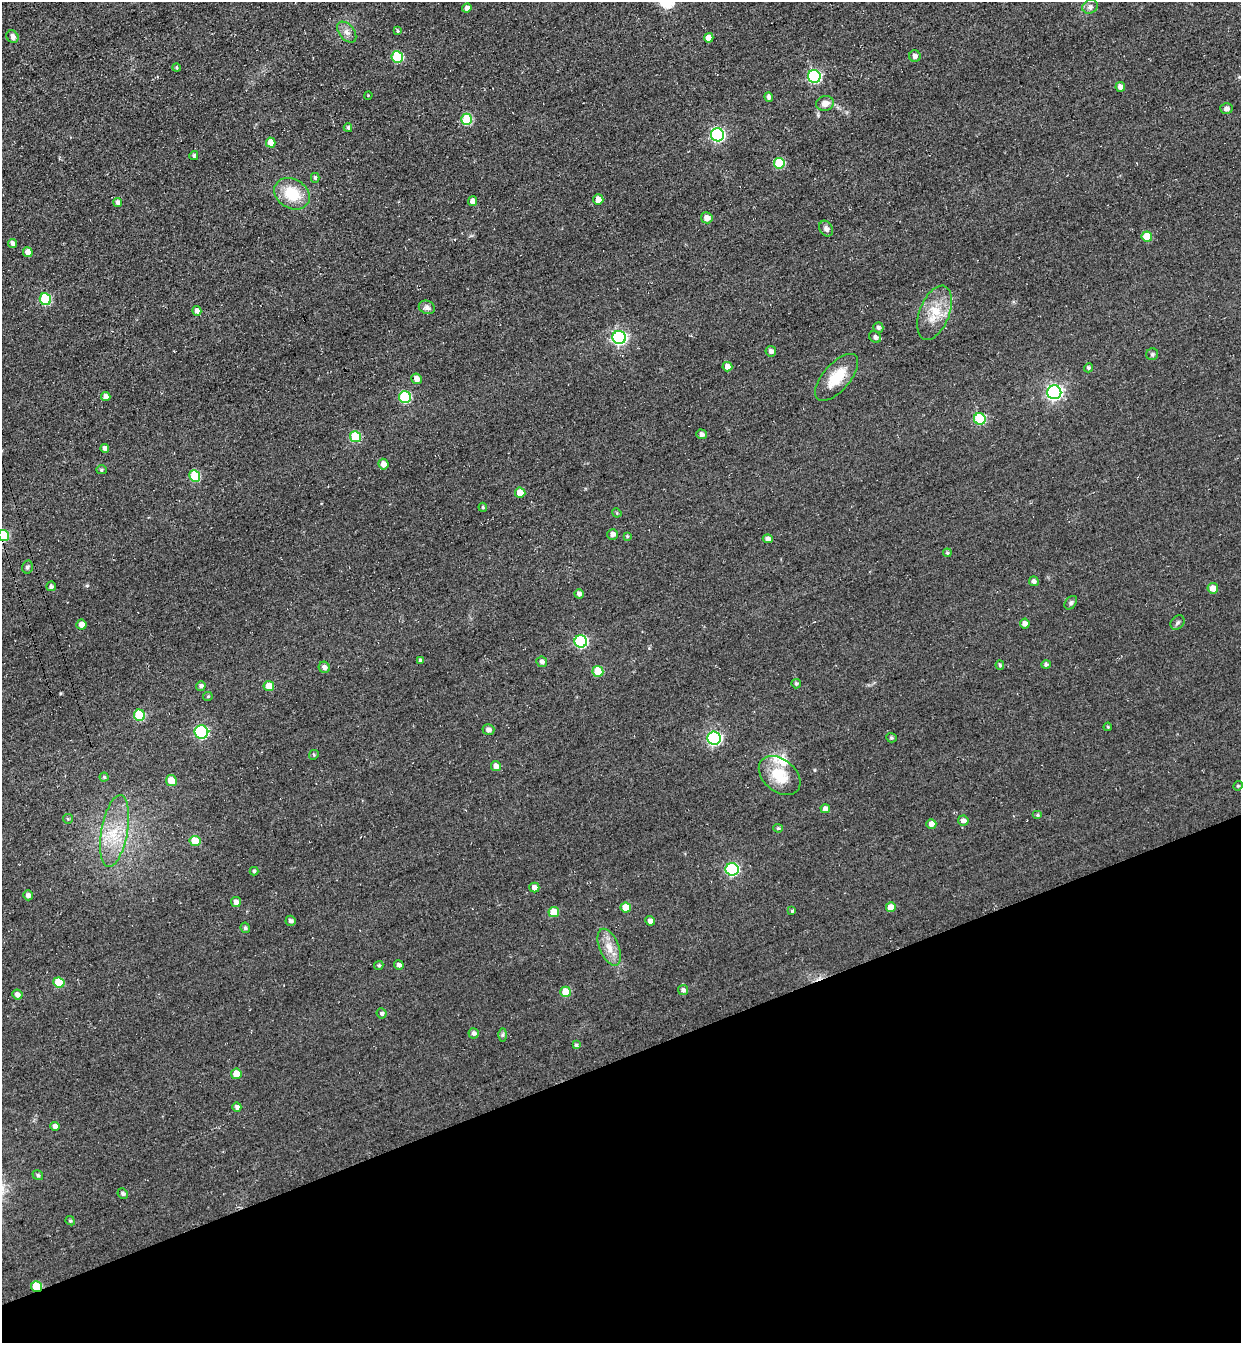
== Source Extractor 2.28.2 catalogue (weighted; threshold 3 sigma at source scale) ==
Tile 14 of 4 x 4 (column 2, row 4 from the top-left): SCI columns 1551-2789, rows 64-1404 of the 5451 x 5491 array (HDU 1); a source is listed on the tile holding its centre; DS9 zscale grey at full resolution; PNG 1243 x 1345 px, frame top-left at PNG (2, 2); each listed source drawn as its Kron ellipse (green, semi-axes under 4 px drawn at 4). Shown black and unused: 21% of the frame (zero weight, under 3 of 4 exposures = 7% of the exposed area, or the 3 px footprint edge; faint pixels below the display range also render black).
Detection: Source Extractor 2.28.2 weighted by HDU 2 'WHT'; one run over the whole footprint, this tile lists its part. Background 0.0477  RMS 0.017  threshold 0.0769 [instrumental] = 3 sigma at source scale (4.5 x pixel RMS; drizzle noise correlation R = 1.50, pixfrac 1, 0.05/0.05 arcsec/px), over >= 5 px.
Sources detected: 134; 2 inside a brighter listed object's ellipse — not listed separately; the other 132 listed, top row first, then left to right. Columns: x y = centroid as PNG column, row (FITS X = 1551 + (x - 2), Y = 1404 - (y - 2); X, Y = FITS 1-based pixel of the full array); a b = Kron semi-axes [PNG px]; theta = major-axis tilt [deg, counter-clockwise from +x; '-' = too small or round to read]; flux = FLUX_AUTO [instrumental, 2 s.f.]
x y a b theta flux
1090 7 8 6 25 6
467 8 5 4 - 8
398 31 4 4 - 2.3
347 32 12 7 -51 9.2
12 37 6 5 - 7.2
709 38 5 4 - 13
915 56 6 5 - 7.3
397 57 6 5 - 89
176 68 4 4 - 2.1
814 76 6 6 - 220
1120 87 5 4 - 9.4
368 95 4 3 - 1.3
769 97 4 4 - 5.3
825 103 9 7 16 12
1226 108 6 5 - 6.1
467 119 6 5 - 88
348 128 4 3 - 2.7
717 135 6 6 - 260
271 142 5 4 - 21
194 156 4 4 - 3
779 163 5 5 - 75
315 178 5 4 - 3.8
292 194 19 14 -31 54
598 200 5 5 - 13
472 201 5 4 - 9.7
118 202 4 4 - 6.4
707 218 6 5 - 13
826 229 8 6 -58 6.4
1147 236 5 5 - 37
12 243 4 4 - 6.8
28 252 5 4 - 14
45 299 6 5 - 110
427 307 8 6 -23 6.9
197 311 5 4 - 8.2
934 313 28 15 69 43
878 327 5 5 - 4.5
619 337 7 6 - 310
875 337 6 5 - 4.3
771 351 5 5 - 6.4
1152 354 6 6 - 3.1
727 367 5 5 - 12
1088 368 4 4 - 3.3
837 377 29 13 49 46
417 379 5 5 - 12
1054 392 7 7 - 450
106 397 5 4 - 12
405 397 6 6 - 120
980 419 6 5 - 110
701 434 5 5 - 6.8
356 437 5 5 - 66
105 448 4 4 - 7.6
383 464 5 5 - 13
101 470 5 4 - 2.4
195 476 6 5 - 79
520 493 5 5 - 27
483 507 4 3 - 2.4
617 513 5 4 - 1.8
613 534 5 5 - 7.4
3 535 6 5 - 84
627 536 4 4 - 2.1
768 539 5 4 - 7.2
947 553 4 3 - 2.2
27 567 6 5 - 3.6
1034 581 5 5 - 4.9
51 586 5 5 - 4.1
1213 588 5 5 - 18
579 594 4 4 - 6
1071 603 7 5 51 3.6
1177 623 8 6 45 4.2
81 624 5 5 - 11
1025 624 5 5 - 8.1
581 641 6 6 - 180
420 660 4 4 - 3.1
542 662 5 5 - 5.7
1000 665 5 4 - 3.1
1046 665 5 4 - 4.5
324 667 6 5 - 7.2
598 671 5 5 - 43
796 684 5 4 - 3.1
201 686 5 4 - 4.5
269 686 5 5 - 20
208 696 5 4 - 1.8
139 715 6 5 - 83
1108 727 4 3 - 2
488 730 6 5 - 6.8
201 732 7 6 - 200
714 738 7 6 - 300
891 738 5 4 - 2.5
314 755 5 4 - 2.2
496 766 5 5 - 10
780 776 23 16 -40 48
104 777 4 4 - 2.2
171 780 5 5 - 24
1238 786 5 4 - 2.1
825 809 4 4 - 10
1037 815 5 4 - 2.3
68 819 5 4 - 2
963 821 5 5 - 7.9
931 824 5 5 - 11
778 828 4 4 - 2.8
115 831 36 13 80 59
195 841 5 5 - 36
732 869 6 6 - 210
254 871 4 4 - 3
534 887 5 5 - 11
28 895 5 5 - 6.2
236 902 5 5 - 9
626 907 5 5 - 26
891 907 5 5 - 19
792 911 4 4 - 2.1
554 912 5 5 - 32
291 921 5 5 - 5.3
650 921 5 4 - 8.4
245 928 5 4 - 3.5
609 947 19 9 -68 21
379 965 5 4 - 3
399 965 5 4 - 6
59 982 5 5 - 49
683 990 5 5 - 4.7
566 992 5 5 - 37
17 995 5 5 - 7.9
382 1013 5 5 - 4
474 1033 5 5 - 5.5
503 1035 6 4 89 2.7
576 1045 4 3 - 3
236 1074 5 5 - 23
237 1107 4 4 - 5.7
55 1126 4 4 - 7.7
38 1175 5 4 - 3
123 1193 5 5 - 3.7
70 1221 5 4 - 2.6
37 1287 5 5 - 53
Overlapping masked pixels (flux is a lower limit): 2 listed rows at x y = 3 535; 37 1287
Isophote crosses this tile's border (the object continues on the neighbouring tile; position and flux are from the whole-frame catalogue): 1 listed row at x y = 3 535